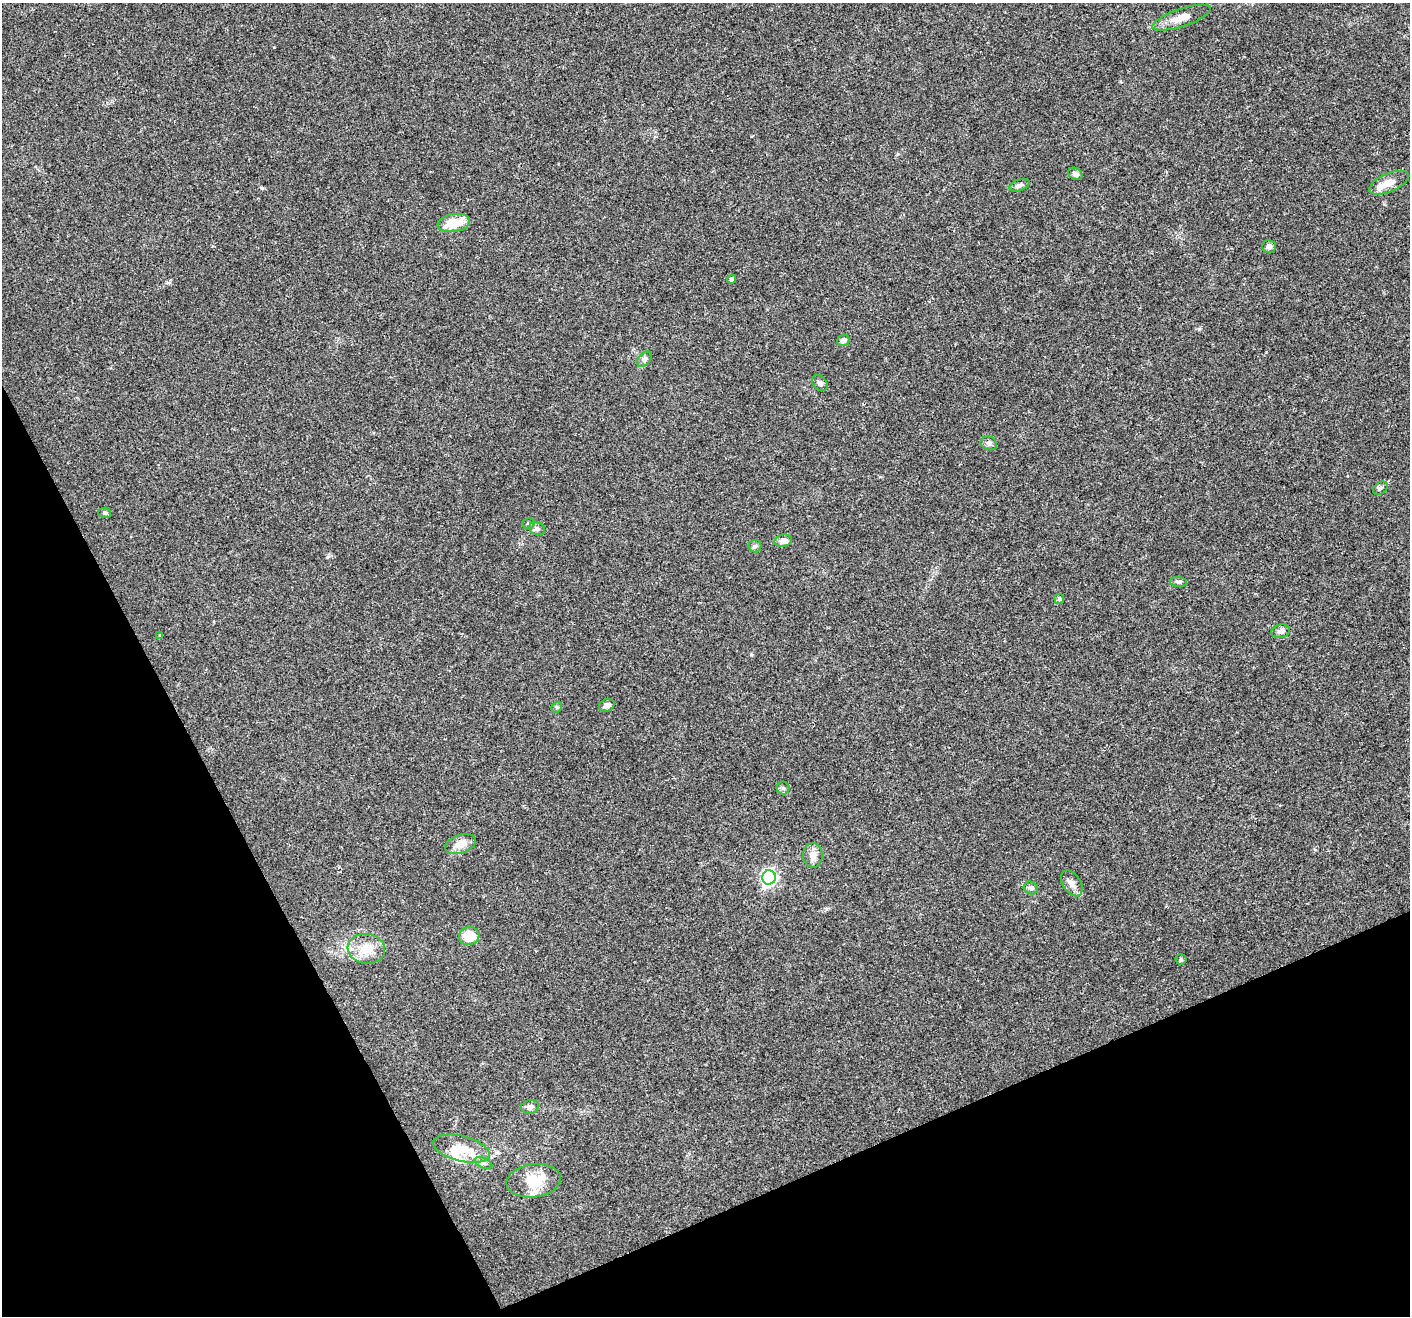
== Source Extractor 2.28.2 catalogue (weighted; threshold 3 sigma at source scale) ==
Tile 14 of 4 x 4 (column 2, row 4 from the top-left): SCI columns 1475-2882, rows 220-1533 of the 5761 x 5639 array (HDU 1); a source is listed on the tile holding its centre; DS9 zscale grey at full resolution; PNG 1412 x 1318 px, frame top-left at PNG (2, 3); each listed source drawn as its Kron ellipse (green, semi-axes under 4 px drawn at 4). Shown black and unused: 23% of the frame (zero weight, under 3 of 4 exposures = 7% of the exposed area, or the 3 px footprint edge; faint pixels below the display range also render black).
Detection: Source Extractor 2.28.2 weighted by HDU 2 'WHT'; one run over the whole footprint, this tile lists its part. Background 0.0499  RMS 0.0041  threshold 0.0185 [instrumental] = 3 sigma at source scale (4.5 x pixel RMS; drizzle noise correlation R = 1.50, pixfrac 1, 0.0396/0.0396 arcsec/px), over >= 5 px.
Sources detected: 39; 1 inside a brighter object's white glare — neither listed nor drawn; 2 inside a brighter listed object's ellipse — not listed separately; the other 36 listed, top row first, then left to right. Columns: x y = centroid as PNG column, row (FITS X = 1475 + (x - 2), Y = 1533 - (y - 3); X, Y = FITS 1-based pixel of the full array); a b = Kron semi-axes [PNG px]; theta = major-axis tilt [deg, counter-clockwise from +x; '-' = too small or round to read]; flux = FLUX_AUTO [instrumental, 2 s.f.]
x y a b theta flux
1182 18 30 9 19 5.3
1075 174 8 5 -30 1.6
1389 183 21 9 23 4.6
1019 185 10 5 21 1.3
454 223 16 9 10 9.5
1269 246 7 6 - 1.4
732 279 5 4 - 1.2
843 340 6 5 - 1.8
645 359 8 6 49 1.1
820 383 9 6 -48 1.3
989 443 8 6 -21 1.3
1380 488 8 5 34 0.98
105 513 6 5 - 0.65
528 523 6 5 - 0.78
537 529 8 6 -20 1.2
783 541 9 6 11 2.4
755 546 6 6 - 0.82
1179 582 8 5 -6 0.94
1059 599 5 5 - 0.65
1281 631 9 6 15 1.5
160 635 4 4 - 0.35
607 705 8 6 23 1.7
557 707 6 4 44 0.57
783 788 6 6 - 0.8
461 844 16 9 19 4.3
813 855 12 10 -89 2.9
769 877 7 6 - 110
1072 883 14 9 -57 2.5
1031 888 7 6 - 1.2
469 936 10 9 - 7.7
366 949 19 15 -7 7.2
1181 959 5 5 - 0.58
530 1107 9 7 8 1.8
461 1149 29 12 -14 9
483 1163 9 5 -24 1.2
534 1181 27 16 7 12
Unlisted compact peaks at least as high as the median listed source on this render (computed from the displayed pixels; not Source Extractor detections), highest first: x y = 1199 329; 262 188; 751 655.